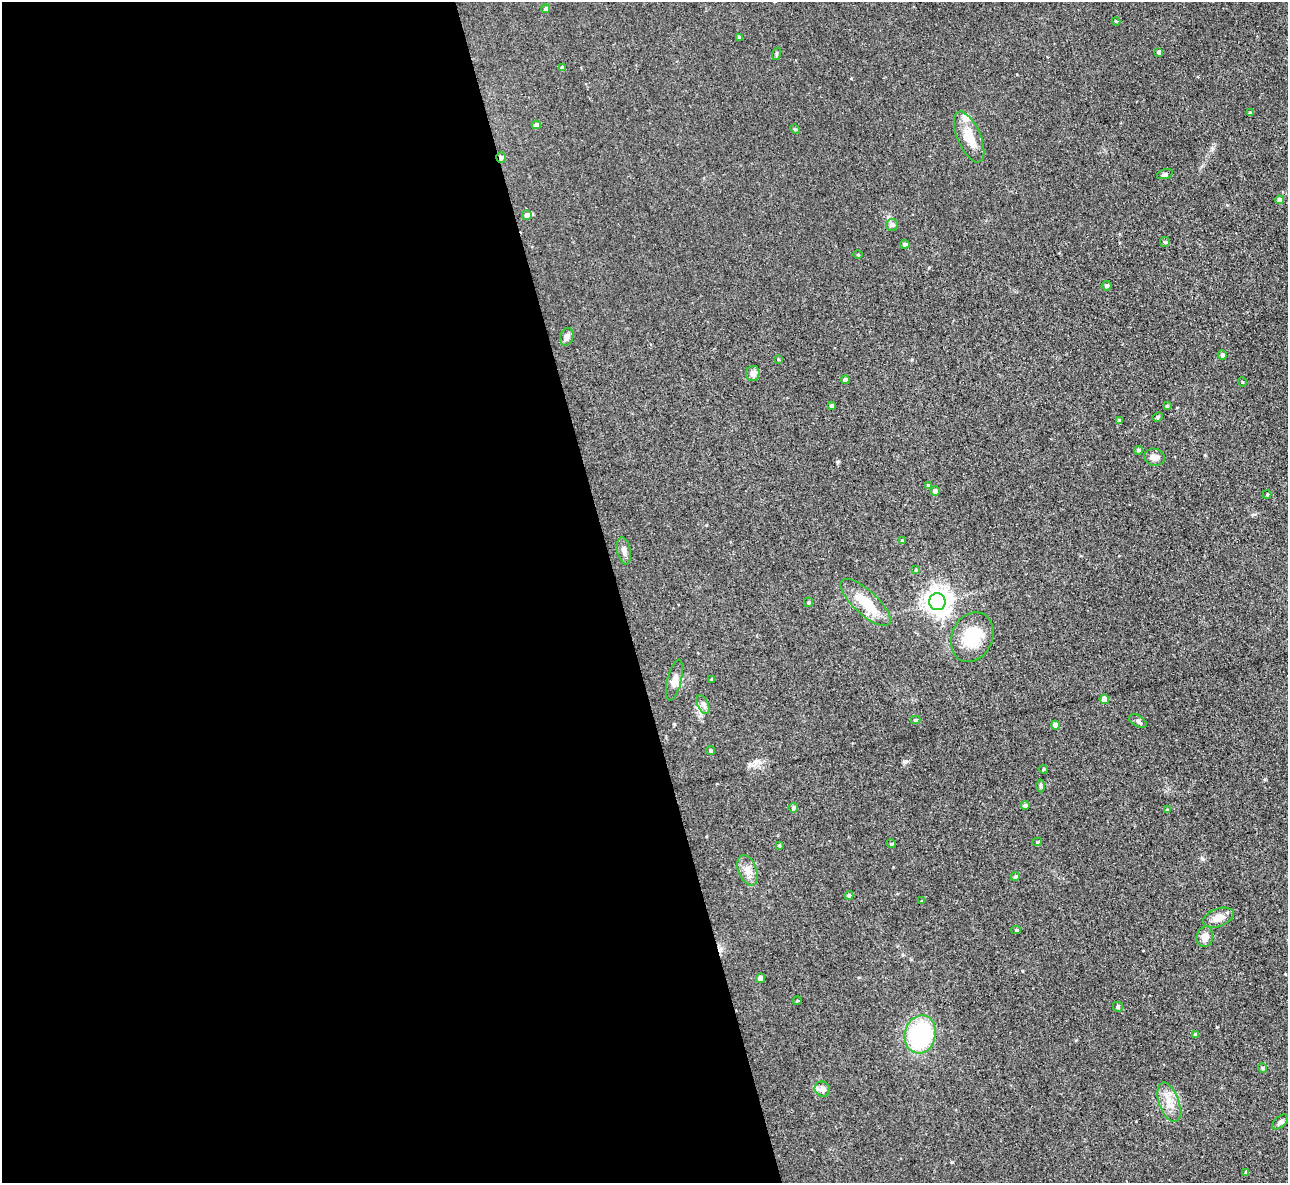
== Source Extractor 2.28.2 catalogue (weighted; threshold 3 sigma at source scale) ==
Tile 9 of 4 x 4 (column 1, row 3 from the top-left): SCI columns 1-1286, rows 1323-2503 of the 5145 x 5129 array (HDU 1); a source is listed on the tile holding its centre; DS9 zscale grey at full resolution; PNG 1290 x 1185 px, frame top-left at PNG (2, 2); each listed source drawn as its Kron ellipse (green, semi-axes under 4 px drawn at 4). Shown black and unused: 48% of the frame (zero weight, under 3 of 4 exposures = <1% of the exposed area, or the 3 px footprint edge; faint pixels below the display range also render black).
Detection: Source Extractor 2.28.2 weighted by HDU 2 'WHT'; one run over the whole footprint, this tile lists its part. Background 0.0486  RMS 0.0073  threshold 0.033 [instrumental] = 3 sigma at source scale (4.5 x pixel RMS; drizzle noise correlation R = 1.50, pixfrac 1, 0.05/0.05 arcsec/px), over >= 5 px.
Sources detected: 78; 1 cosmic-ray / hot-pixel residue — neither listed nor drawn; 3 inside a brighter listed object's ellipse — not listed separately; the other 74 listed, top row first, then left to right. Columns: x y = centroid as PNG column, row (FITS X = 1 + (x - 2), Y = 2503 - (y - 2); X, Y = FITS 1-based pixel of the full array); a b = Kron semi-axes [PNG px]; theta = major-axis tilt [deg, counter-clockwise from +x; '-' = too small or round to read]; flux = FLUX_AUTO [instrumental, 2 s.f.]
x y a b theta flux
545 9 4 4 - 1.4
1116 21 4 4 - 0.73
740 37 4 3 - 1.5
1159 52 4 4 - 2.3
776 54 6 4 72 0.95
562 68 4 4 - 2
1250 113 3 3 - 1.4
536 125 4 4 - 3.4
795 129 5 4 - 0.81
969 137 27 11 -66 14
501 157 5 4 - 2.2
1165 174 8 4 15 1.4
1279 200 4 4 - 3.4
527 215 5 5 - 3.1
892 225 6 6 - 1.5
1165 242 5 5 - 0.94
905 244 4 4 - 2.4
858 254 5 3 - 0.64
1106 286 5 4 - 1.5
567 337 9 6 72 3.6
1222 355 4 4 - 1.7
778 359 4 3 - 0.64
753 373 8 6 79 3.6
845 380 4 4 - 2.3
1242 382 5 3 - 0.6
832 406 4 4 - 2.3
1167 406 4 4 - 0.79
1158 417 5 4 - 1.1
1119 420 4 4 - 1.2
1138 450 4 4 - 1.3
1154 457 10 8 -16 4.4
928 485 4 3 - 0.93
935 491 5 4 - 2.9
1267 495 4 4 - 0.8
902 541 4 4 - 1.2
624 551 14 7 -79 3.1
916 570 4 3 - 0.62
808 602 5 4 - 1.2
865 602 32 12 -43 22
937 602 8 8 - 680
972 637 26 20 65 25
712 679 3 3 - 0.8
674 680 21 7 76 4.8
1104 699 4 4 - 6.1
703 705 10 5 -65 2.4
916 720 5 4 - 1
1138 721 9 5 -29 1.9
1055 725 4 4 - 4
711 751 4 4 - 1.5
1043 769 4 4 - 0.96
1041 786 6 4 -90 1.2
1025 805 5 4 - 1.9
793 808 5 4 - 1.4
1167 810 4 4 - 0.75
1037 842 5 4 - 0.99
891 844 5 4 - 0.94
779 845 4 3 - 0.76
747 870 16 9 -69 6
1015 876 5 4 - 1.8
849 895 4 4 - 1.7
922 901 4 3 - 0.59
1218 918 16 9 20 7.5
1016 930 4 4 - 0.97
1205 937 10 8 76 5.9
761 978 5 4 - 3.4
797 1001 5 3 - 0.67
1118 1007 5 5 - 1.7
920 1034 19 15 76 78
1195 1035 4 3 - 2
1262 1068 4 4 - 1.4
822 1089 8 7 - 3.4
1169 1102 21 10 -70 9.2
1280 1122 9 5 41 1.9
1246 1172 4 3 - 1.6
Overlapping masked pixels (flux is a lower limit): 1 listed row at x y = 501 157
Unlisted compact peaks at least as high as the median listed source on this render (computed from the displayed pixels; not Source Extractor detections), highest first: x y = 905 762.